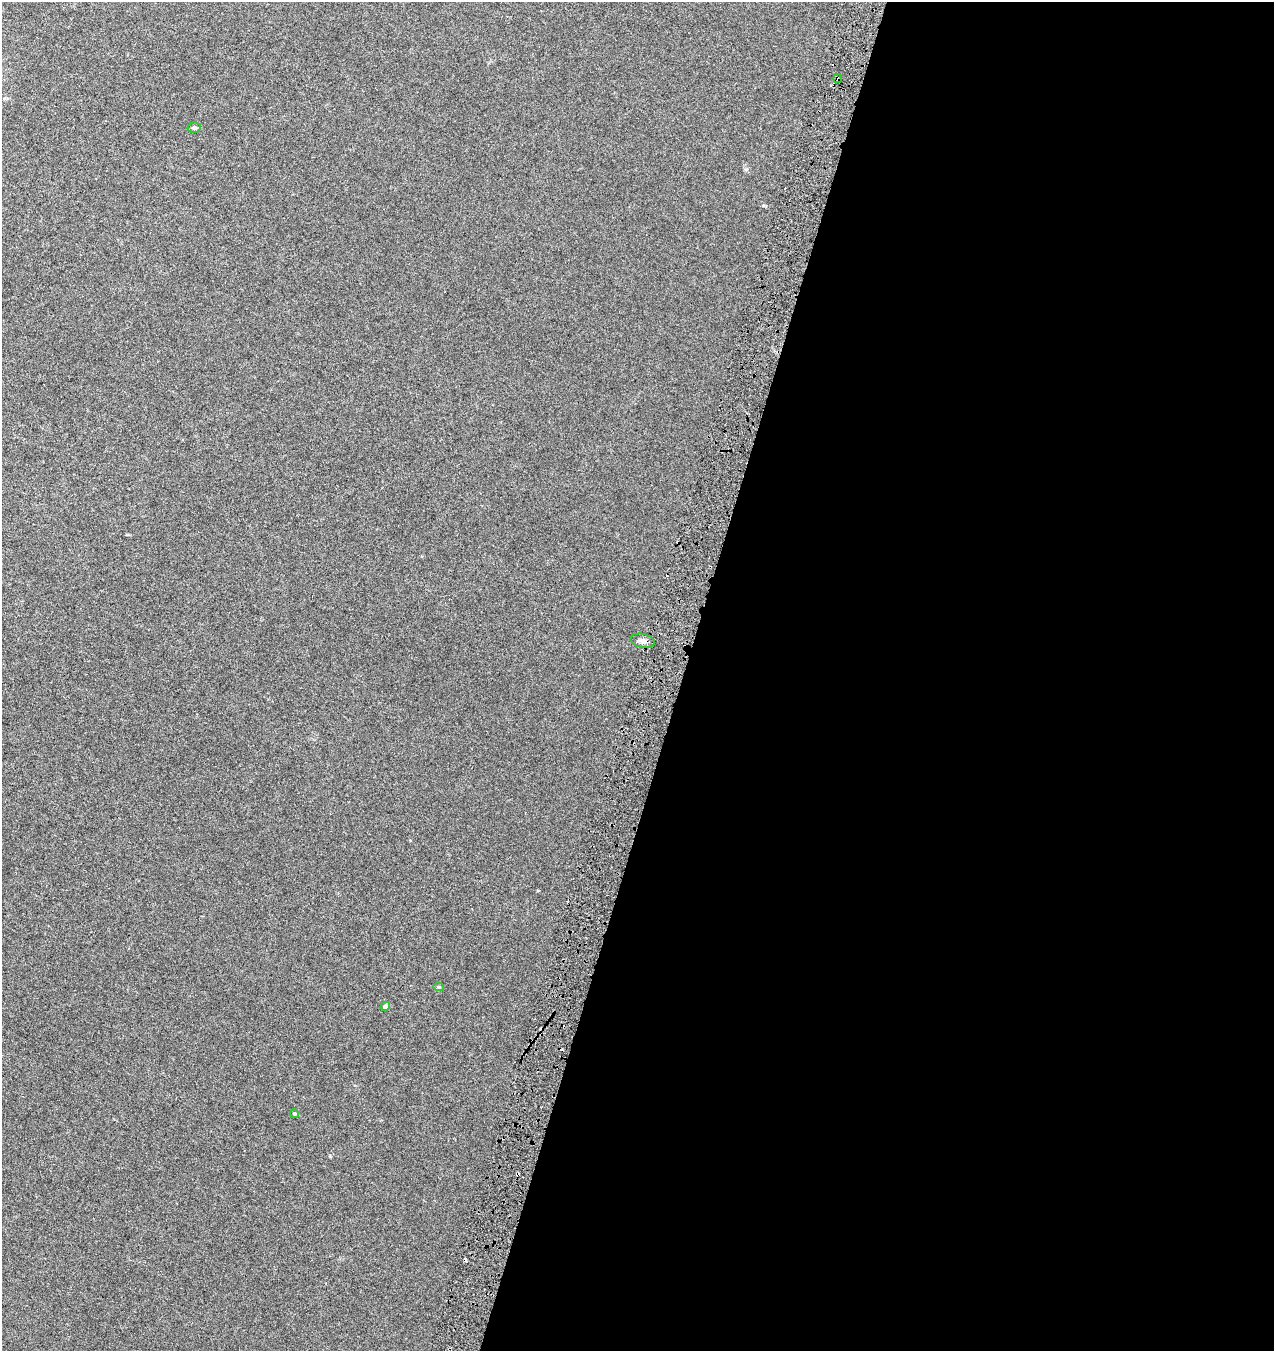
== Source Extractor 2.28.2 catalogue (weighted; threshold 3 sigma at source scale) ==
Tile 12 of 4 x 4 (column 4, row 3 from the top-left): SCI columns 4098-5369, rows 1351-2699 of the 5589 x 5408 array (HDU 1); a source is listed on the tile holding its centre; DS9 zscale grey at full resolution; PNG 1276 x 1353 px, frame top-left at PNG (2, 2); each listed source drawn as its Kron ellipse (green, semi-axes under 4 px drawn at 4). Shown black and unused: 47% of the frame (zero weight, under 3 of 6 exposures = <1% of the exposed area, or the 3 px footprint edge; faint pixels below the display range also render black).
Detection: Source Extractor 2.28.2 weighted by HDU 2 'WHT'; one run over the whole footprint, this tile lists its part. Background 7.40e-04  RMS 0.0025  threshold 0.0104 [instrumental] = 3 sigma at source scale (4.09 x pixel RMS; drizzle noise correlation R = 1.36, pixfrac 0.8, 0.0396/0.0396 arcsec/px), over >= 5 px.
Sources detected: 8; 2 cosmic-ray / hot-pixel residue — neither listed nor drawn; the other 6 listed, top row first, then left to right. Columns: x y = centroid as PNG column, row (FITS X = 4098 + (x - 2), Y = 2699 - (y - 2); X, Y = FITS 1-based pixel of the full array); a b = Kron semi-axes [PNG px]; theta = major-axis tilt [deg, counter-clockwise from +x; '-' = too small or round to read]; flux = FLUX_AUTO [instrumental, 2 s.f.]
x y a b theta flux
838 79 4 3 - 0.32
194 128 6 5 - 0.53
643 641 12 7 -11 0.96
438 987 5 4 - 0.3
385 1006 5 4 - 0.67
294 1114 5 4 - 0.29
Overlapping masked pixels (flux is a lower limit): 1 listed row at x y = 838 79